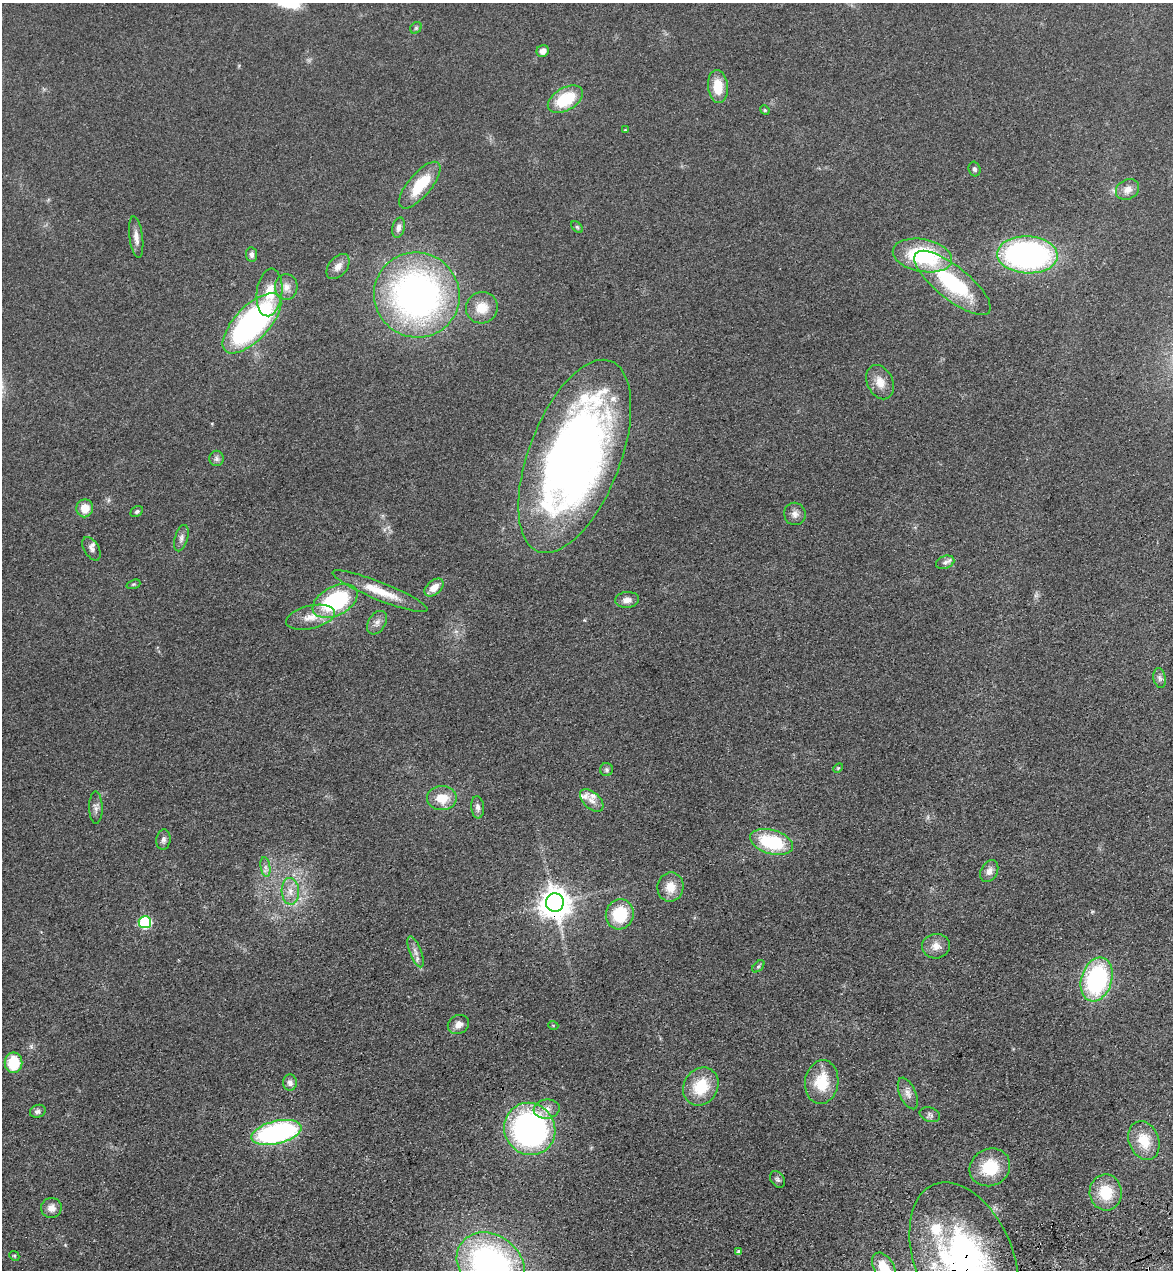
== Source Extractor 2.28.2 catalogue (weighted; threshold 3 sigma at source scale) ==
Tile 6 of 4 x 4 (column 2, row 2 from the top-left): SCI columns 1355-2525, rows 2651-3918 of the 5166 x 5303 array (HDU 1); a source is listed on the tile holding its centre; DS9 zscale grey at full resolution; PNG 1175 x 1272 px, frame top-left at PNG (2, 3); each listed source drawn as its Kron ellipse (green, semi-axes under 4 px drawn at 4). Shown black and unused: <1% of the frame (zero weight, under 3 of 4 exposures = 6% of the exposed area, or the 3 px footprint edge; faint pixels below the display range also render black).
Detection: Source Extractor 2.28.2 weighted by HDU 2 'WHT'; one run over the whole footprint, this tile lists its part. Background 0.0693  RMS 0.0071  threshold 0.0318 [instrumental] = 3 sigma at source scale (4.5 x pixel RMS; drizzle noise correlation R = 1.50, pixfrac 1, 0.05/0.05 arcsec/px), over >= 5 px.
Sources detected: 85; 5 inside a brighter listed object's ellipse — not listed separately; the other 80 listed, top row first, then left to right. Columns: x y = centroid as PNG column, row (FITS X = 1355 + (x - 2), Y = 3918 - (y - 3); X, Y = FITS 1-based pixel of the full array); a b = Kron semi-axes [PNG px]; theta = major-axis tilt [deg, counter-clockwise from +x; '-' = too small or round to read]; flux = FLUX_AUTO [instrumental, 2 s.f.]
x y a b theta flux
416 28 6 5 - 1.2
543 51 6 5 - 4.6
718 87 17 10 -84 16
565 99 19 11 30 31
765 110 5 4 - 0.91
625 130 3 3 - 0.52
975 169 7 6 - 1.6
420 185 29 11 50 27
1128 189 12 10 28 5.6
577 227 7 4 -45 1.2
398 228 10 6 76 3.1
136 237 21 6 -83 5.6
252 255 7 5 -84 2.6
922 255 30 16 -11 66
1027 255 30 18 -3 210
338 267 14 9 49 5.5
952 283 47 16 -39 61
286 287 13 11 87 6.1
269 292 24 12 84 16
417 295 43 42 - 290
482 308 16 15 - 14
252 323 38 17 46 190
880 382 18 12 -66 9.2
575 456 102 46 69 530
216 458 7 7 - 2.2
85 508 9 8 - 10
137 511 6 5 - 1.5
795 514 11 10 - 4.1
181 538 13 6 73 3.2
91 549 13 7 -59 3.3
945 562 9 6 20 2.6
133 584 7 4 19 1
434 588 11 7 41 7.4
380 591 51 9 -22 19
627 600 12 8 4 4.8
335 601 24 14 28 69
310 617 25 11 13 11
377 623 13 8 58 4.1
1160 678 10 6 -78 2.3
838 768 6 3 44 0.88
607 770 6 6 - 1.5
442 798 15 12 -1 13
592 800 14 8 -44 5
478 807 11 6 -85 3.1
96 808 16 6 -89 3.5
163 840 10 7 83 2.5
772 842 22 12 -16 44
265 867 10 5 -81 2.6
989 871 12 8 63 4.6
670 887 15 13 80 11
290 891 13 8 -87 6.8
555 902 9 9 - 1200
620 914 15 14 - 30
145 922 6 6 - 73
936 946 14 12 6 6.9
415 952 16 6 -69 4.3
758 966 7 4 45 1.3
1097 979 22 15 73 98
458 1024 11 9 29 4.6
553 1025 5 3 - 0.64
13 1063 10 9 - 25
290 1082 8 7 - 3.1
822 1082 22 16 82 23
701 1086 20 17 57 25
908 1093 17 8 -66 4.8
547 1109 13 9 8 6.1
38 1111 8 6 22 2.3
930 1115 10 7 -18 2.3
530 1129 27 25 -54 190
276 1132 25 11 13 140
1144 1141 20 15 -69 18
990 1167 21 18 28 26
777 1179 9 6 -57 1.9
1106 1192 18 16 -83 21
51 1208 10 10 - 5.3
739 1252 4 4 - 2.3
14 1256 5 4 - 0.85
964 1259 80 49 -68 240
491 1265 37 29 -38 220
884 1267 16 10 -59 18
Overlapping masked pixels (flux is a lower limit): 3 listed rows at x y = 380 591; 555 902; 964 1259
Isophote crosses this tile's border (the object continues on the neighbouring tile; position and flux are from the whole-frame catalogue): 3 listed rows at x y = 964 1259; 491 1265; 884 1267